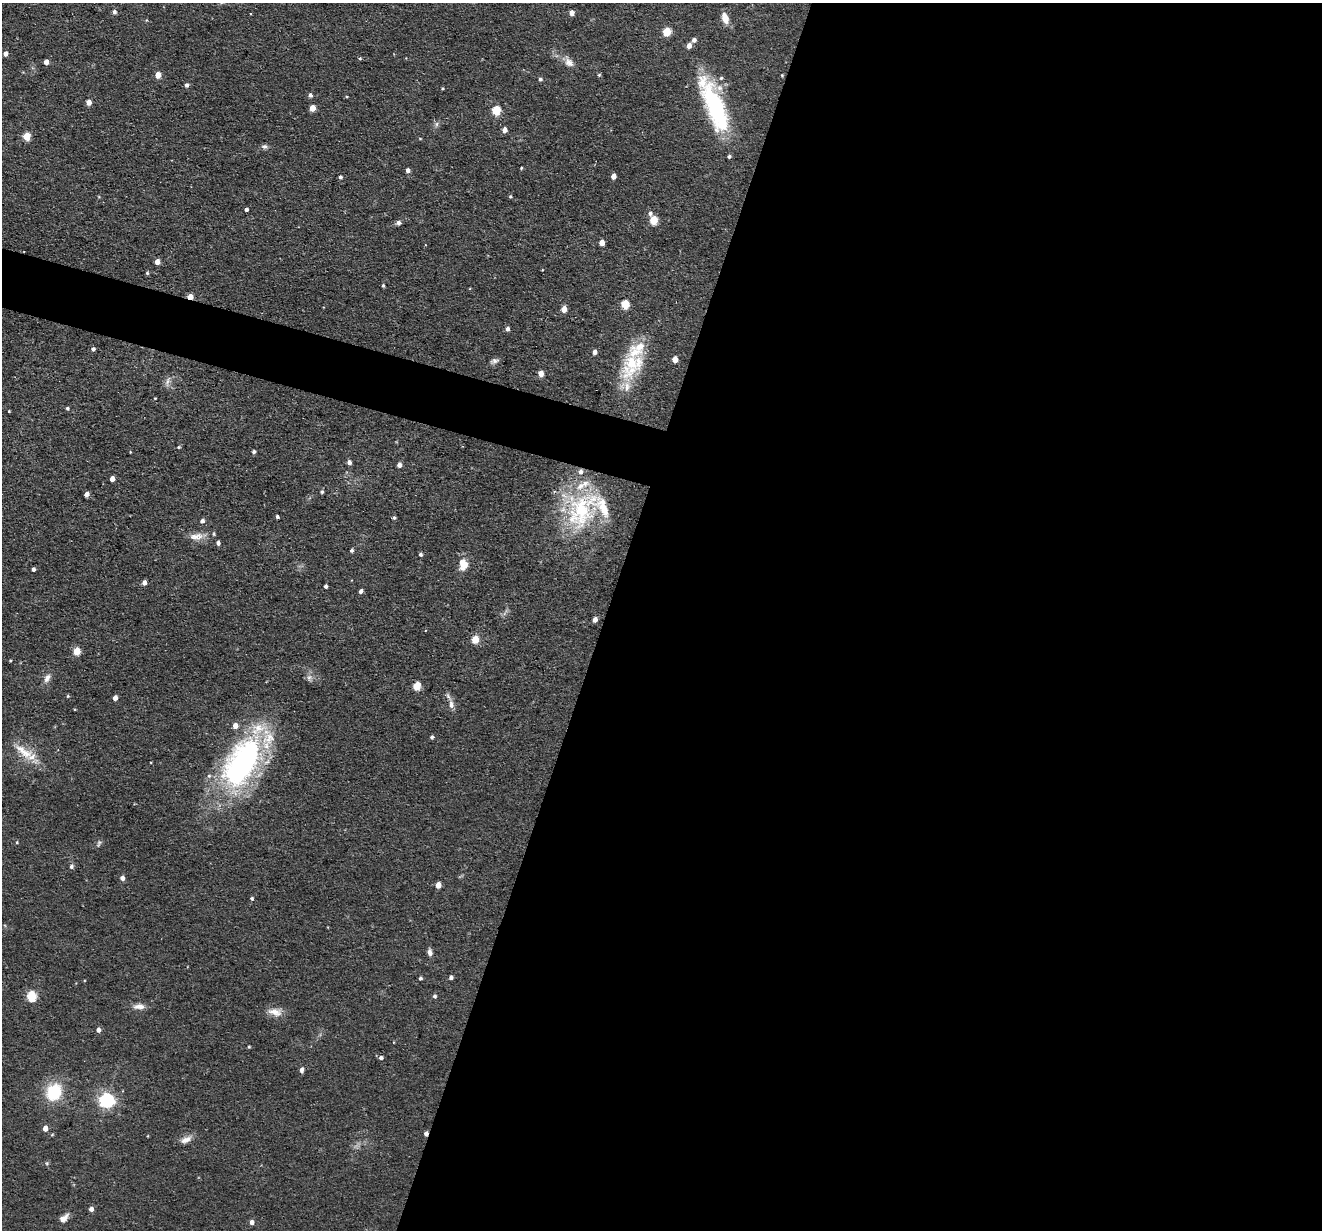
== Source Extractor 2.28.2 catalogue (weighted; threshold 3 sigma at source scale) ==
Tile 12 of 4 x 4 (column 4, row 3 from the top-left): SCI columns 3959-5278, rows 1356-2583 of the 5278 x 5295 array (HDU 1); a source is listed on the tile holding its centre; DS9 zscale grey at full resolution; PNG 1324 x 1232 px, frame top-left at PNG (2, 3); no overlay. Shown black and unused: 57% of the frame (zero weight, under 2 of 3 exposures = <1% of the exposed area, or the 3 px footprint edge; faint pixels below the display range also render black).
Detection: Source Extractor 2.28.2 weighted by HDU 2 'WHT'; one run over the whole footprint, this tile lists its part. Background 0.0571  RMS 0.0069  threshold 0.031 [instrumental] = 3 sigma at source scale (4.5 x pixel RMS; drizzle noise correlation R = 1.50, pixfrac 1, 0.05/0.05 arcsec/px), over >= 5 px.
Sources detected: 127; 2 cosmic-ray / hot-pixel residue — not listed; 12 inside a brighter listed object's ellipse — not listed separately; the other 113 listed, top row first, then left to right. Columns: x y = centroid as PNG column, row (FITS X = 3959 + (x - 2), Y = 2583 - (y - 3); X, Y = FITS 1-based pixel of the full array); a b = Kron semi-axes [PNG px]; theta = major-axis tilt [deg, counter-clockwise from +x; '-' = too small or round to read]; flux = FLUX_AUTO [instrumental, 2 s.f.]
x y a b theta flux
114 12 5 5 - 2.1
571 13 5 4 - 4.4
725 18 12 7 -74 7.9
146 20 5 3 - 0.65
667 32 5 5 - 27
694 40 5 5 - 2.7
689 46 5 5 - 4.6
5 53 4 4 - 3.3
360 58 4 4 - 0.9
46 62 4 4 - 5.4
569 62 16 10 -54 5.6
158 75 5 4 - 8.1
599 75 5 4 - 0.86
782 75 4 3 - 0.75
540 79 5 4 - 1.6
186 85 5 5 - 2.2
442 88 3 3 - 0.76
310 95 5 5 - 2.2
89 102 5 4 - 5.9
714 105 64 20 -69 89
312 108 5 4 - 9.3
496 110 5 5 - 37
437 124 7 5 63 1.8
504 130 5 4 - 4.6
27 136 5 5 - 20
420 139 5 3 - 0.61
265 146 9 6 -3 2.1
521 168 4 3 - 0.75
408 170 5 4 - 2.9
613 176 5 4 - 5.3
340 177 4 4 - 1.8
510 196 4 4 - 0.89
246 209 4 4 - 1.8
650 213 7 5 -78 2.1
653 220 5 5 - 25
398 223 6 5 - 2.2
602 243 5 4 - 6.1
157 262 4 4 - 6
147 273 4 3 - 1.1
383 285 4 3 - 1.1
190 297 5 4 - 8.6
625 304 5 5 - 30
564 309 5 4 - 7.8
507 329 5 4 - 2.4
93 349 5 4 - 1.7
595 352 5 4 - 3.4
675 359 5 4 - 8.4
494 361 12 7 20 2.7
631 363 51 21 74 42
541 373 5 4 - 8.1
168 381 16 5 76 2.9
155 398 3 3 - 0.7
67 408 4 4 - 1.4
9 411 3 3 - 0.6
179 447 5 4 - 0.84
254 452 4 4 - 1.9
349 462 5 4 - 2.9
399 465 4 4 - 3.5
112 479 4 4 - 4.7
322 492 5 4 - 1.2
86 494 4 4 - 4.5
580 511 54 41 -79 80
277 516 3 3 - 1.6
394 518 4 4 - 1.4
202 521 5 5 - 2.7
197 536 24 10 6 8.2
218 543 5 4 - 2.2
351 550 5 4 - 1.6
420 554 4 4 - 1.7
463 564 11 9 89 11
33 569 4 3 - 2.1
144 583 4 4 - 3.5
326 586 4 3 - 1.8
361 591 4 4 - 2.5
595 619 4 4 - 4.7
475 639 5 4 - 23
77 651 5 5 - 20
10 660 3 2 - 0.78
47 678 13 8 59 4.2
309 678 9 8 - 3
417 686 5 5 - 24
68 696 4 4 - 0.86
115 698 4 4 - 4
451 705 10 7 -85 3.8
432 737 4 4 - 1.7
23 751 34 13 -37 17
242 761 75 33 62 180
151 762 3 2 - 0.5
17 842 5 4 - 0.79
99 843 11 5 63 1.7
71 866 7 6 - 1.7
122 878 5 4 - 3.5
438 885 5 4 - 8.5
252 898 4 4 - 1.3
430 952 9 6 -78 2.9
451 977 4 4 - 2
420 978 4 4 - 1.4
31 996 5 5 - 49
434 996 5 4 - 1.6
139 1006 14 7 0 5.4
275 1012 20 10 -9 7.6
98 1030 5 5 - 3.4
249 1047 4 3 - 0.8
381 1058 5 4 - 2.1
301 1070 6 4 86 3
54 1092 17 14 63 35
106 1100 6 6 - 230
45 1128 5 4 - 6.2
186 1140 16 8 21 5.3
47 1163 6 5 - 1.2
91 1209 5 4 - 3.6
64 1218 13 7 44 4.8
252 1222 5 5 - 3.7
Overlapping masked pixels (flux is a lower limit): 1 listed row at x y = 190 297